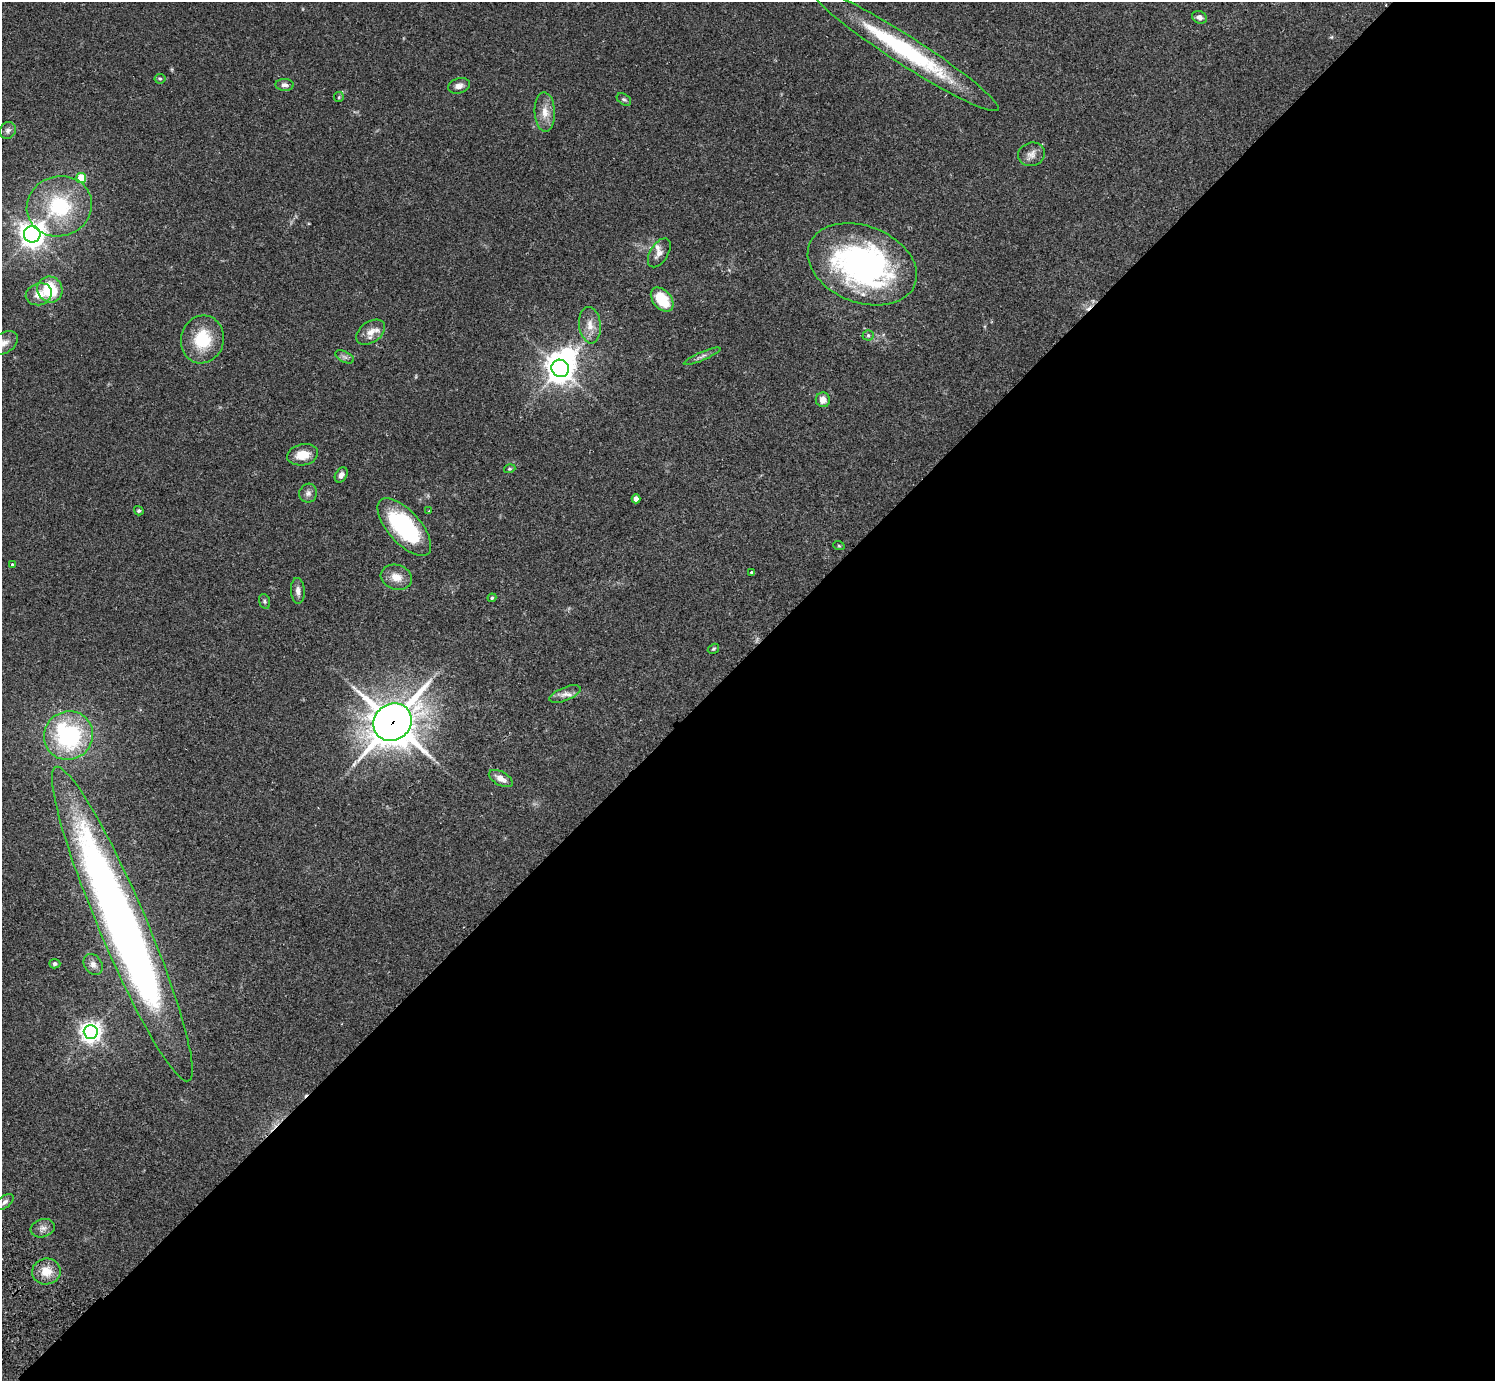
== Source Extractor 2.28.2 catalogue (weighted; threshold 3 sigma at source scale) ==
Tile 12 of 4 x 4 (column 4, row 3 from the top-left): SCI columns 4524-6016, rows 1727-3105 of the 6060 x 6070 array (HDU 1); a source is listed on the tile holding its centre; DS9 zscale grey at full resolution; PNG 1497 x 1383 px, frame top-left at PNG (2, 2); each listed source drawn as its Kron ellipse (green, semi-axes under 4 px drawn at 4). Shown black and unused: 53% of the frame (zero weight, under 2 of 3 exposures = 3% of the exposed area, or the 3 px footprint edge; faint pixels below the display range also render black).
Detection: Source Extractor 2.28.2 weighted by HDU 2 'WHT'; one run over the whole footprint, this tile lists its part. Background 0.108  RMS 0.0064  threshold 0.0288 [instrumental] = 3 sigma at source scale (4.5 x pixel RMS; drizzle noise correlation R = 1.50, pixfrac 1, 0.05/0.05 arcsec/px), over >= 5 px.
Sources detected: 58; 2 inside a brighter object's white glare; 1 cosmic-ray / hot-pixel residue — neither listed nor drawn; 1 inside a brighter listed object's ellipse — not listed separately; the other 54 listed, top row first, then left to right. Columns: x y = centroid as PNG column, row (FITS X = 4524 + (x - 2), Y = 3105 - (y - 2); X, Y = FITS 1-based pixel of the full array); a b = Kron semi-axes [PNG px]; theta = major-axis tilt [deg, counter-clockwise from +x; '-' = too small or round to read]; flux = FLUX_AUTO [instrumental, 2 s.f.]
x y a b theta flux
1199 17 8 6 -23 2.4
906 50 110 14 -33 81
160 79 5 5 - 0.91
285 85 9 6 -1 2.2
459 86 11 7 14 3.2
339 97 5 4 - 0.84
624 99 8 5 -35 1.3
545 112 20 10 -87 7.4
8 130 9 7 54 2.2
1031 154 14 11 17 4.4
81 178 5 5 - 21
59 206 33 30 19 49
32 234 8 8 - 560
659 253 16 9 59 4.2
862 264 56 38 -21 170
50 289 13 12 - 26
39 294 13 11 18 7.1
662 300 14 9 -50 18
590 325 18 11 -83 7.3
370 332 16 10 35 6.3
868 335 5 5 - 1.1
202 339 24 21 77 25
4 343 15 10 33 5.1
702 356 20 3 23 2.3
345 357 10 5 -26 1.8
560 368 9 8 - 750
823 400 7 7 - 4.7
303 455 16 10 10 10
510 469 6 3 18 0.76
341 475 8 5 58 2.5
308 493 9 9 - 2.6
636 499 4 4 - 5.4
139 511 5 4 - 1.1
429 511 3 3 - 0.57
404 527 36 16 -48 65
839 546 6 3 -19 0.67
12 564 3 3 - 1.3
752 572 3 3 - 1.4
396 577 16 12 -18 7.4
298 591 13 7 -86 3.3
492 598 4 3 - 0.76
265 601 7 5 -74 1.3
713 649 6 4 32 0.88
565 694 16 6 22 3.9
393 722 20 18 41 1600
68 735 25 24 - 72
501 778 13 6 -29 4.7
122 924 170 24 -67 550
55 964 5 4 - 1.4
93 964 11 8 -55 3.4
91 1032 7 7 - 400
5 1202 10 6 41 2.1
43 1228 12 9 17 3.6
46 1271 14 13 - 9.6
Overlapping masked pixels (flux is a lower limit): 1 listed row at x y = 393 722
Isophote crosses this tile's border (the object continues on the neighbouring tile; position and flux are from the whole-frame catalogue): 1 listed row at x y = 122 924